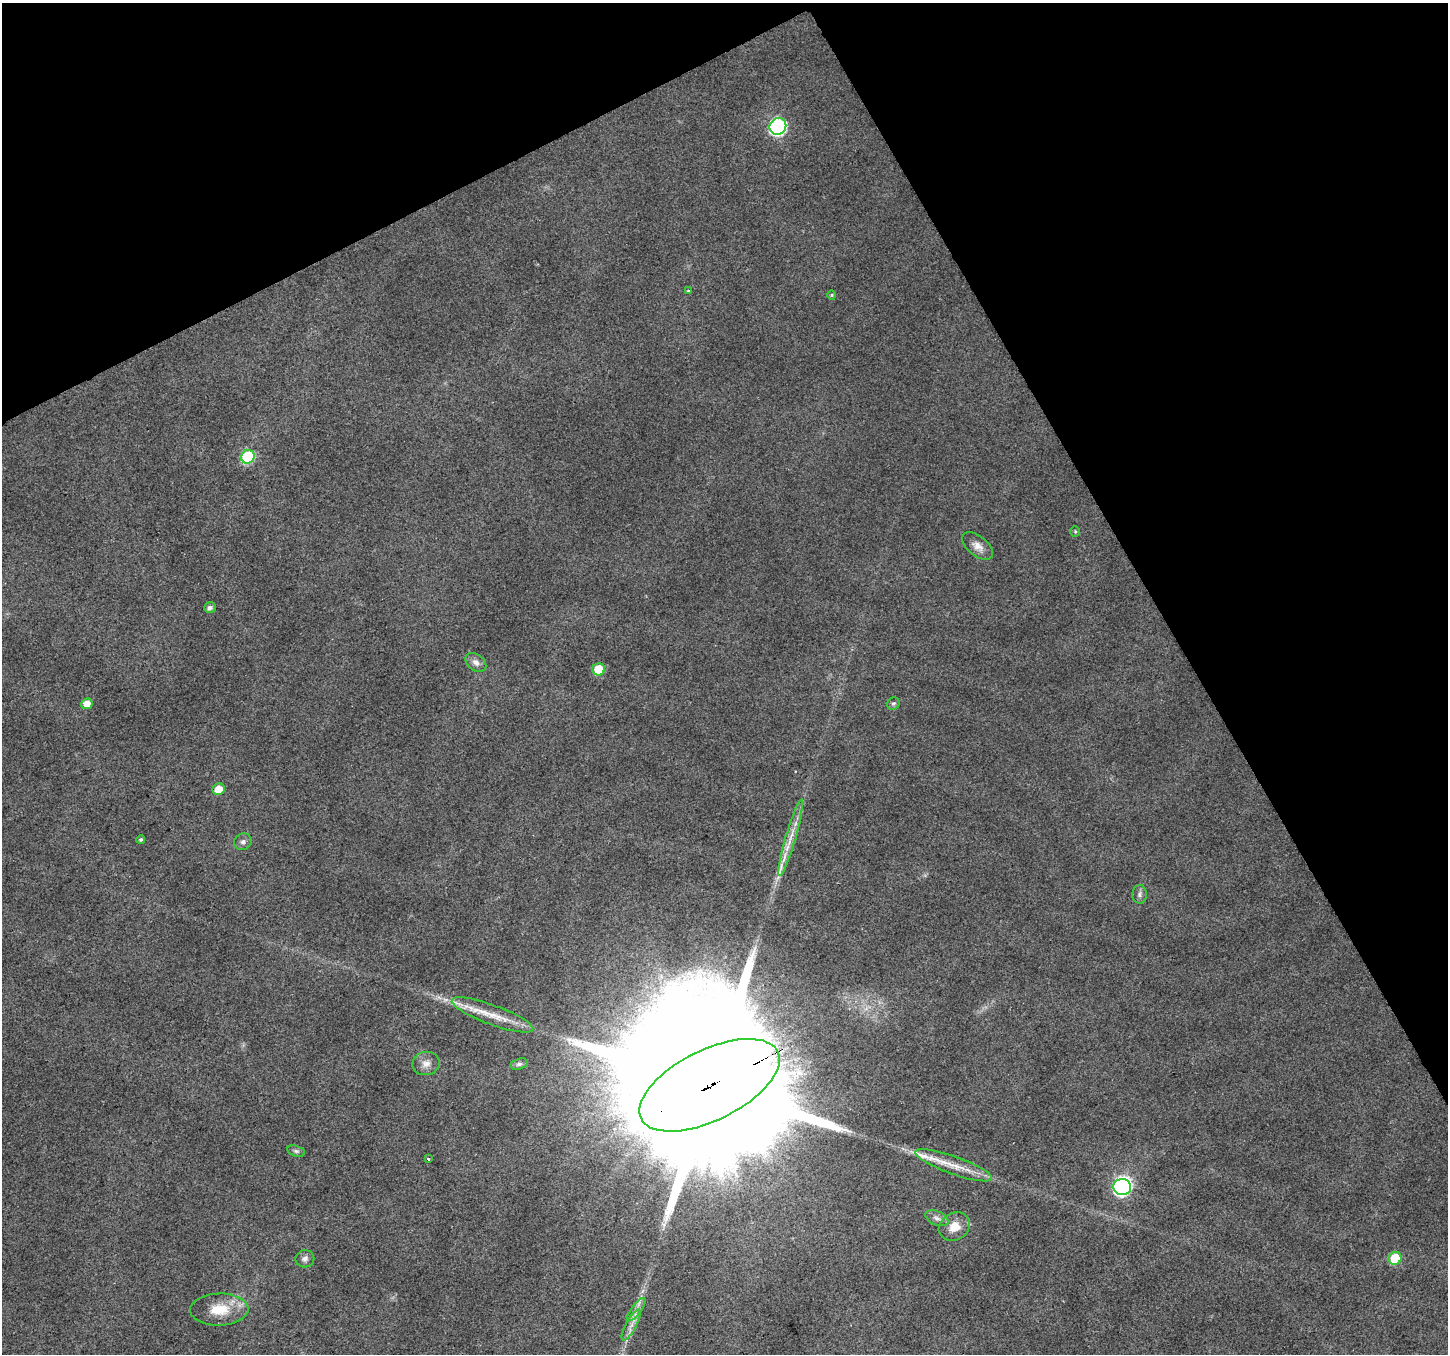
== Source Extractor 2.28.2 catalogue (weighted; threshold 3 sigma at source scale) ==
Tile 3 of 4 x 4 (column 3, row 1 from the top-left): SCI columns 2897-4342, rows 4221-5572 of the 5789 x 5676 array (HDU 1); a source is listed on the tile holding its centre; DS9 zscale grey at full resolution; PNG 1450 x 1356 px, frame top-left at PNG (2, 3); each listed source drawn as its Kron ellipse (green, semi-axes under 4 px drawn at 4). Shown black and unused: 27% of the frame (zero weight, under 2 of 3 exposures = <1% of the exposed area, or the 3 px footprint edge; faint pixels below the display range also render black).
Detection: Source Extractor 2.28.2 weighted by HDU 2 'WHT'; one run over the whole footprint, this tile lists its part. Background 0.0194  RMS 0.0082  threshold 0.0371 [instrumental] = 3 sigma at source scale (4.5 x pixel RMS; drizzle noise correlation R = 1.50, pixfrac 1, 0.0396/0.0396 arcsec/px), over >= 5 px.
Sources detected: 36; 1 inside a brighter object's white glare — neither listed nor drawn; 4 inside a brighter listed object's ellipse — not listed separately; the other 31 listed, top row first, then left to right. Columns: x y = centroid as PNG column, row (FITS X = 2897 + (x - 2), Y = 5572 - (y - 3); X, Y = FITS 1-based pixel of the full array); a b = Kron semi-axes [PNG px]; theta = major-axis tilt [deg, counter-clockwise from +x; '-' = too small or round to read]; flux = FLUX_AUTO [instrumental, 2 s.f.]
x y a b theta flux
778 126 9 8 - 180
688 290 3 3 - 1.9
832 295 4 4 - 0.94
248 457 7 6 - 67
1075 531 5 4 - 1.2
977 546 18 10 -38 7.2
210 608 6 5 - 3.2
476 662 12 8 -38 4.8
599 669 6 6 - 21
87 704 6 5 - 8.2
893 704 6 5 - 1.8
219 789 6 5 - 11
790 838 40 5 74 13
141 839 4 4 - 1.4
243 842 9 8 - 3.2
1140 894 9 7 88 2.9
492 1015 43 9 -20 20
426 1064 14 11 12 6.8
519 1064 9 5 15 2.3
710 1085 76 35 26 110000
296 1151 9 5 -15 2
428 1159 3 2 - 1.5
954 1165 40 9 -20 19
1122 1187 9 8 - 200
937 1218 12 7 -24 4
954 1227 16 13 30 13
1395 1258 6 6 - 29
305 1259 9 8 - 3.6
219 1310 29 16 2 24
636 1310 14 5 53 4.1
631 1325 17 5 62 6.4
Overlapping masked pixels (flux is a lower limit): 1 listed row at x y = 710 1085